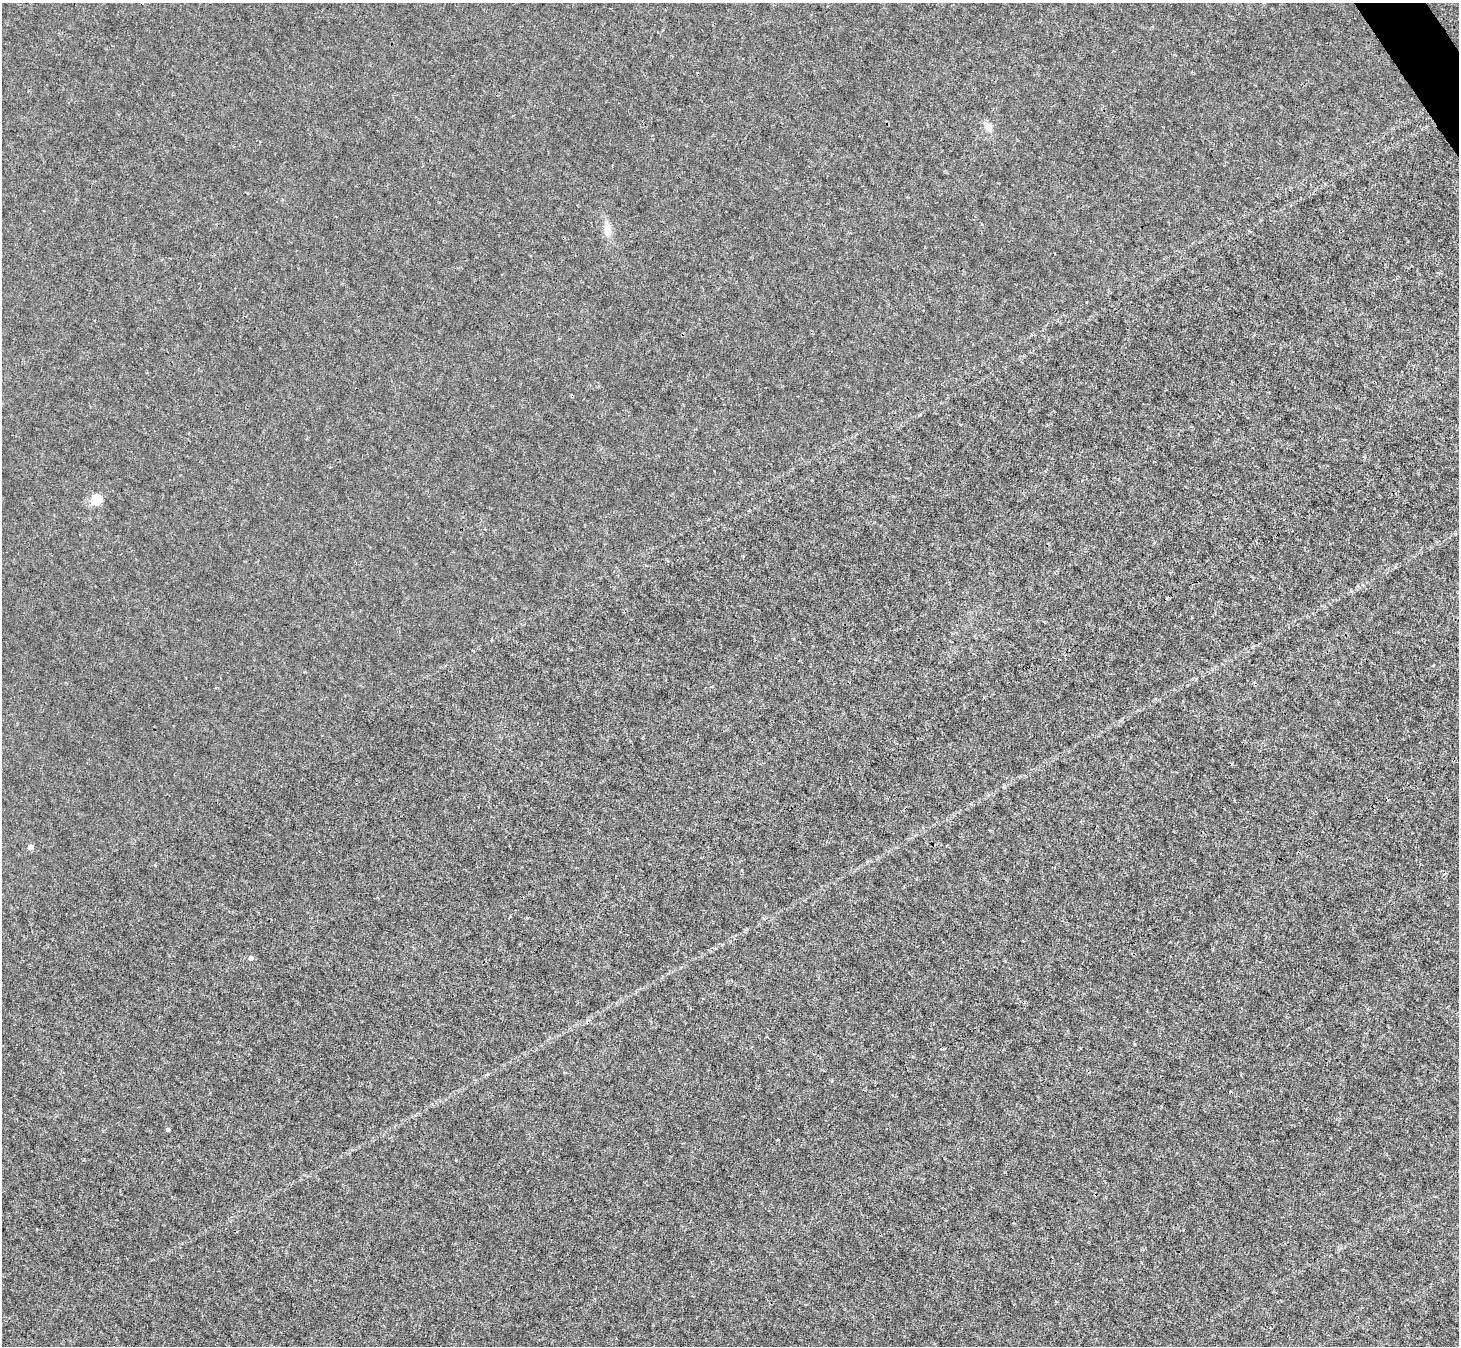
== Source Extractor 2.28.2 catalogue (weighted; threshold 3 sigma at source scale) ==
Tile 10 of 4 x 4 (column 2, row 3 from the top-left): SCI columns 1461-2917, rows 1637-2980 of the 5832 x 5824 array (HDU 1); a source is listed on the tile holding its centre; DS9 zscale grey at full resolution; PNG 1461 x 1348 px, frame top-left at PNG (2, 3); no overlay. Shown black and unused: <1% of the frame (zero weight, under 3 of 4 exposures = <1% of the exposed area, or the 3 px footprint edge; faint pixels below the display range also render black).
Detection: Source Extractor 2.28.2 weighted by HDU 2 'WHT'; one run over the whole footprint, this tile lists its part. Background 6.02e-04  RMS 0.0023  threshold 0.0104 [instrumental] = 3 sigma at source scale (4.5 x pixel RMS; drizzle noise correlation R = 1.50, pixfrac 1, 0.05/0.05 arcsec/px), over >= 5 px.
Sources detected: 7; all 7 listed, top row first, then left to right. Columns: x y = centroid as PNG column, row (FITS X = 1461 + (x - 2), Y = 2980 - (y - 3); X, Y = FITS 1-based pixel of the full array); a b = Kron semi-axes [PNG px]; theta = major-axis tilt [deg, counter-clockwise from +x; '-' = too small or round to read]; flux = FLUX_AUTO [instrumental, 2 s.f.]
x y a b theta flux
988 127 11 9 -66 1.5
607 230 14 9 -80 2.3
97 500 5 5 - 13
30 847 4 4 - 2.4
251 958 4 4 - 1.2
168 1129 4 4 - 0.51
777 1139 3 3 - 0.31